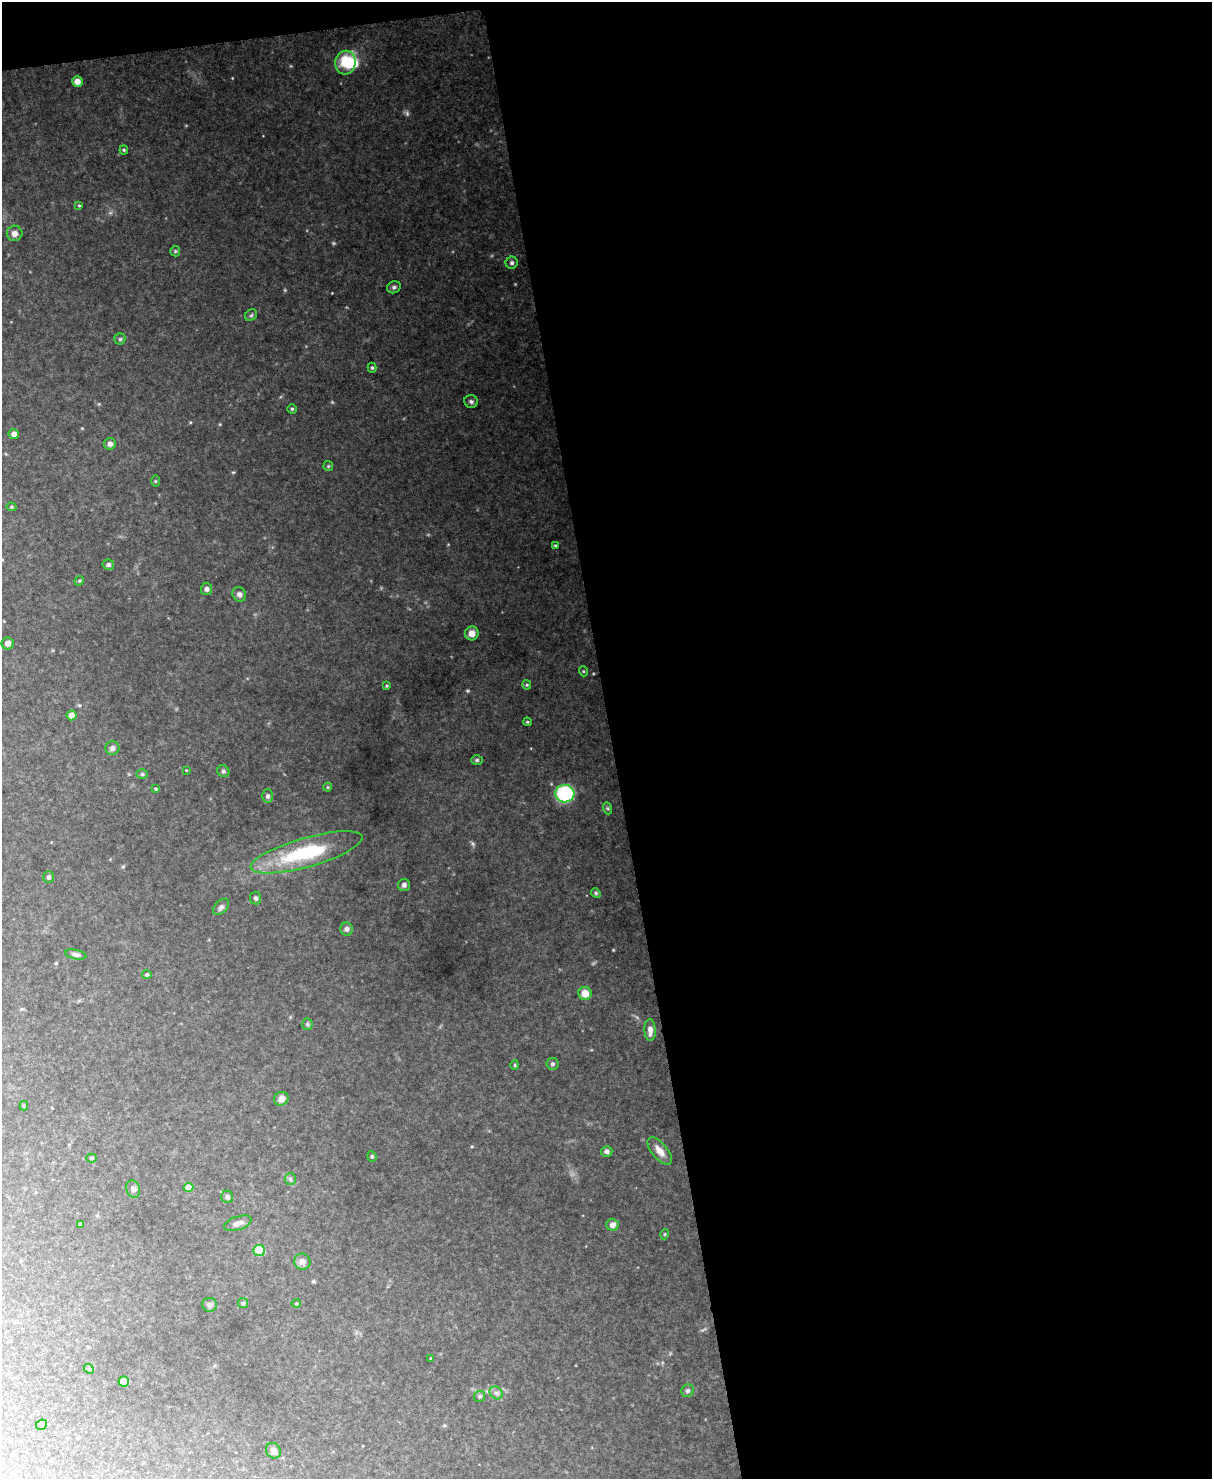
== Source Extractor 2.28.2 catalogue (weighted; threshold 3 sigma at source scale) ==
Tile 4 of 4 x 3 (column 4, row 1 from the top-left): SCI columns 3631-4840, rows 3213-4689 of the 4897 x 4835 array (HDU 1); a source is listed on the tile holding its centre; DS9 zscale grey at full resolution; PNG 1214 x 1481 px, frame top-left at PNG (2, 2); each listed source drawn as its Kron ellipse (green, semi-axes under 4 px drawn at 4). Shown black and unused: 51% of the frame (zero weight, under 4 of 8 exposures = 3% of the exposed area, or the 3 px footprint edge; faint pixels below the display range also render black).
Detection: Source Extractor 2.28.2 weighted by HDU 2 'WHT'; one run over the whole footprint, this tile lists its part. Background 0.141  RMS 0.0058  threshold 0.0238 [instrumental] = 3 sigma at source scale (4.09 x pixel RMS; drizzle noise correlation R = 1.36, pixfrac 0.8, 0.05/0.05 arcsec/px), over >= 5 px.
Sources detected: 85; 3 too faint to see at this stretch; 1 inside a brighter object's white glare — neither listed nor drawn; the other 81 listed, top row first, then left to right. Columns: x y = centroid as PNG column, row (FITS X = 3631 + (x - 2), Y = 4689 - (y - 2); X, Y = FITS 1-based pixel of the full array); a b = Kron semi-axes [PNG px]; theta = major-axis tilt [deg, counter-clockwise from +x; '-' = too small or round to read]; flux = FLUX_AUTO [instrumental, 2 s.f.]
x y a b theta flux
345 63 12 10 84 15
77 81 5 5 - 3.5
124 150 4 4 - 0.61
79 206 4 3 - 0.46
15 233 8 7 - 2.7
175 251 5 5 - 0.71
512 263 6 6 - 1.3
394 287 7 5 24 1.1
251 315 6 5 - 0.86
120 339 5 5 - 0.89
372 368 5 4 - 0.7
471 401 7 6 - 1.3
292 409 4 4 - 0.69
14 434 5 5 - 2.7
110 444 6 6 - 2.2
328 466 5 4 - 0.6
155 481 6 4 90 0.5
11 507 5 4 - 0.63
555 545 3 3 - 0.45
108 565 6 5 - 1.2
79 581 5 4 - 0.58
206 589 6 5 - 1.6
239 594 7 6 - 1.7
472 633 7 6 - 3.7
8 643 6 6 - 3
583 671 5 3 - 0.45
527 685 4 4 - 0.56
387 686 4 3 - 0.59
71 715 5 5 - 3.3
527 722 4 3 - 0.64
112 748 7 6 - 1.7
477 760 6 5 - 0.85
186 770 2 2 - 0.42
223 771 6 5 - 1.1
142 774 5 5 - 0.83
328 787 4 4 - 0.54
156 789 4 3 - 0.51
565 794 9 9 - 45
268 796 6 5 - 1.2
607 808 6 4 -70 0.73
307 852 58 14 16 43
49 877 6 5 - 1.2
404 885 6 6 - 1.5
596 893 5 4 - 0.64
256 898 6 5 - 1.1
221 907 10 6 46 1.5
347 929 6 6 - 1.6
76 954 11 4 -11 1.4
147 974 5 4 - 0.74
585 993 6 6 - 5.5
307 1024 5 5 - 0.83
650 1030 11 5 -88 2.8
552 1064 6 5 - 1.1
515 1065 4 4 - 0.54
281 1099 7 6 - 3.1
24 1106 5 4 - 0.57
607 1151 5 5 - 1.3
660 1151 16 8 -50 4
372 1156 5 4 - 0.7
92 1158 5 4 - 0.6
290 1179 6 5 - 0.94
189 1187 5 4 - 6
133 1189 9 6 -72 1.6
227 1197 6 6 - 1.2
238 1223 14 6 19 2.8
81 1224 4 3 - 0.86
612 1225 6 6 - 3.1
665 1234 5 3 - 0.41
259 1251 6 5 - 19
302 1262 8 8 - 2.8
243 1303 5 5 - 0.83
296 1303 4 4 - 0.54
209 1305 7 6 - 1.7
430 1358 3 2 - 0.42
89 1369 5 4 - 0.61
124 1381 5 5 - 4.6
688 1391 6 6 - 1.2
496 1393 7 6 - 1.4
480 1396 6 5 - 0.89
41 1425 5 5 - 0.97
273 1451 8 7 - 2.6